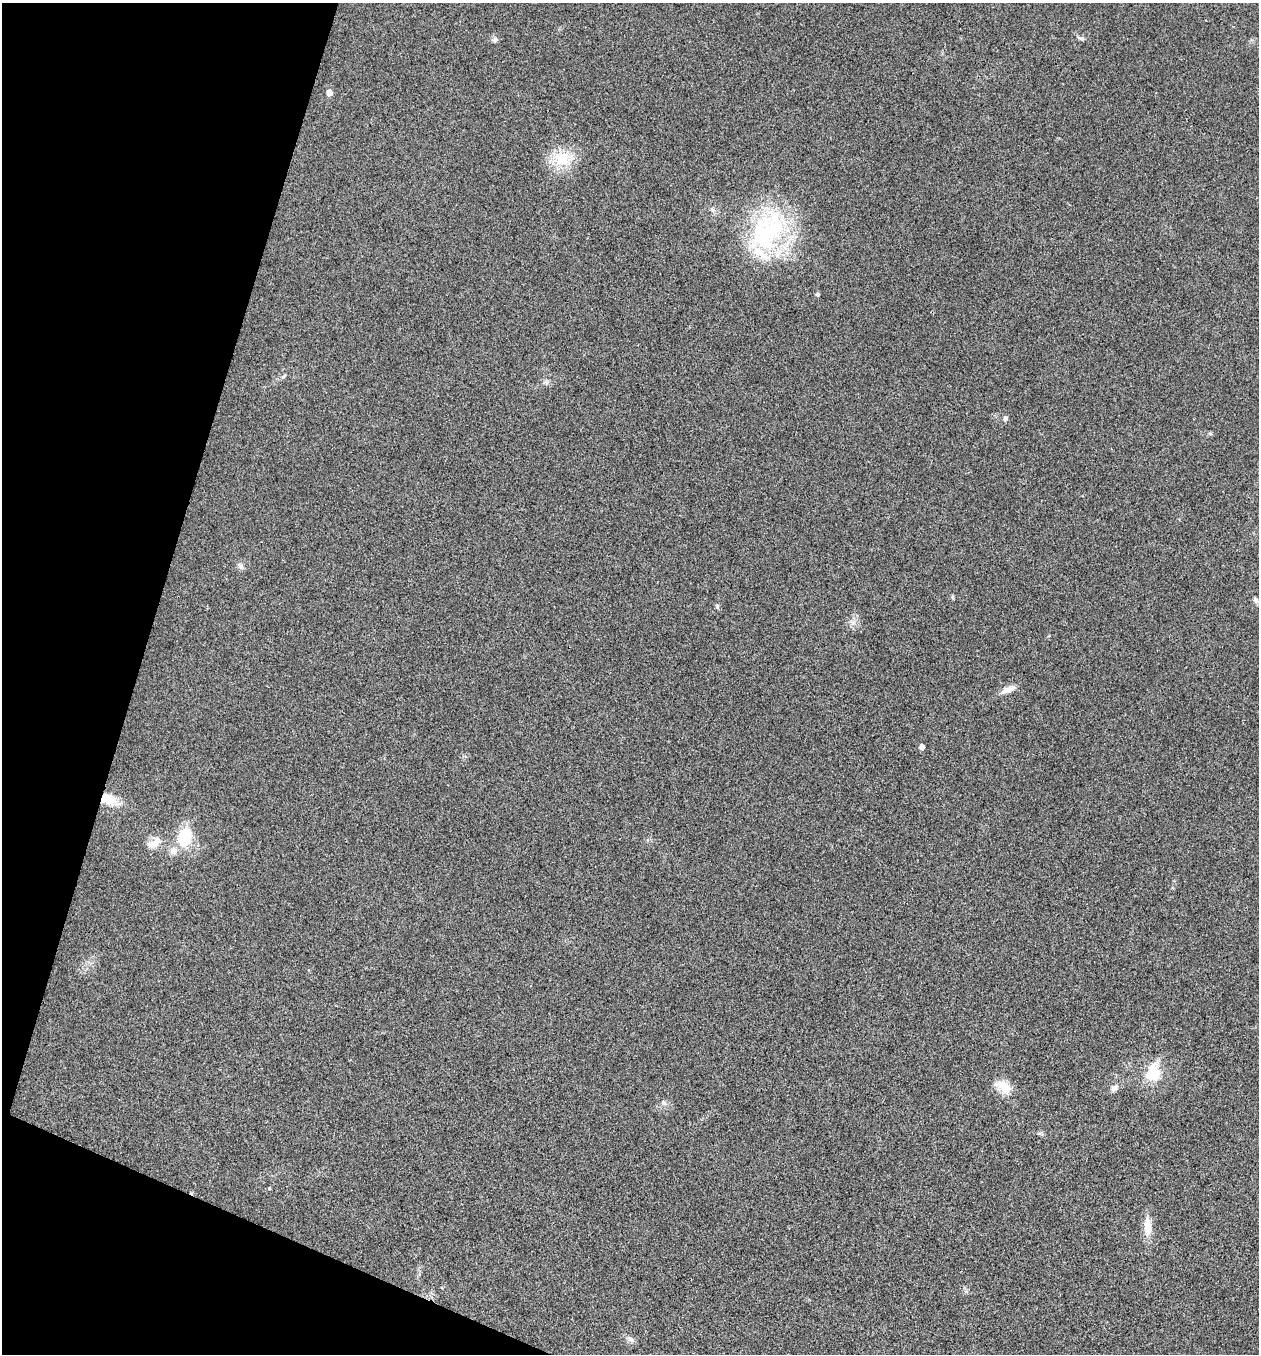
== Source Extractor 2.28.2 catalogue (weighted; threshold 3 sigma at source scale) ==
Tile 9 of 4 x 4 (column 1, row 3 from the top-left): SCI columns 266-1522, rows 1355-2706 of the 5429 x 5416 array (HDU 1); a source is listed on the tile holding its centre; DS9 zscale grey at full resolution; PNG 1261 x 1356 px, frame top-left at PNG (2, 3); no overlay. Shown black and unused: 15% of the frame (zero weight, under 3 of 4 exposures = <1% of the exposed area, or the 3 px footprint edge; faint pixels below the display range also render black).
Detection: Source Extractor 2.28.2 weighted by HDU 2 'WHT'; one run over the whole footprint, this tile lists its part. Background 0.0206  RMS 0.0057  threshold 0.0256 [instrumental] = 3 sigma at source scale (4.5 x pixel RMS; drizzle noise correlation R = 1.50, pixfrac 1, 0.05/0.05 arcsec/px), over >= 5 px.
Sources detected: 32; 1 inside a brighter object's white glare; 1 cosmic-ray / hot-pixel residue — not listed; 1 inside a brighter listed object's ellipse — not listed separately; the other 29 listed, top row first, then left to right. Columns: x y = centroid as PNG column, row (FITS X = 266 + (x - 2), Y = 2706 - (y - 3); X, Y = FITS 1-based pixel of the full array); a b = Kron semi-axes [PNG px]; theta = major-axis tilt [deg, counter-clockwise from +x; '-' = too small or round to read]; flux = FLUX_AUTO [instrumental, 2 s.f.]
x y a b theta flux
1081 38 12 5 -19 1.5
495 39 8 7 - 1.6
329 92 5 5 - 4.4
563 159 27 21 9 19
768 230 64 42 59 84
817 294 6 5 - 0.78
283 376 8 4 33 1.1
546 382 7 6 - 1.5
1005 418 7 6 - 1.3
1210 433 6 4 -1 0.85
241 566 9 7 -67 2.2
953 597 8 3 -69 0.65
1256 600 8 7 - 1.7
717 606 7 5 -75 1
852 622 10 5 -27 2.2
1008 690 22 7 21 4.6
922 747 5 5 - 3
111 800 25 15 -12 9.9
185 836 23 15 69 21
154 843 22 11 31 6.9
1153 1072 26 19 77 17
1004 1087 21 13 -34 11
1114 1088 11 7 37 3
663 1102 8 6 -36 1.5
1040 1134 10 3 -21 0.98
269 1188 5 3 - 0.44
1147 1227 27 10 -86 8.5
966 1291 6 6 - 1.2
630 1339 13 6 -26 2.4